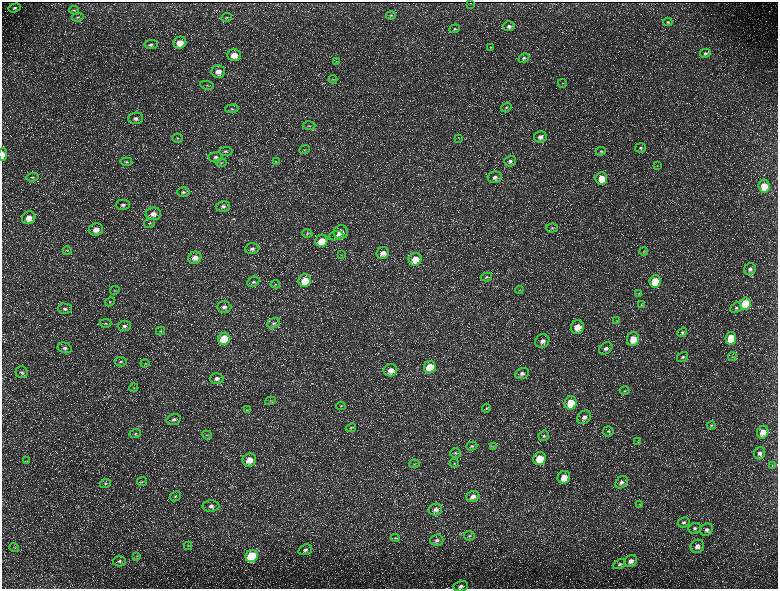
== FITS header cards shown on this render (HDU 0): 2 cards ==
NAXIS1  =                 1552 / length of data axis 1
NAXIS2  =                 1173 / length of data axis 2

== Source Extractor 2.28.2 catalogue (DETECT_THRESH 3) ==
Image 1552 x 1173 px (HDU 0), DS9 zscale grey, zoomed out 1/2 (1 PNG px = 2 x 2 image px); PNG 780 x 591 px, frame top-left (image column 1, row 1173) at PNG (2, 2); each listed source drawn as its Kron ellipse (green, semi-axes under 4 px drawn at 4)
Background 230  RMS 11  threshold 32.4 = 3 sigma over >= 5 px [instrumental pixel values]
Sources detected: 189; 39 cannot appear on this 1/2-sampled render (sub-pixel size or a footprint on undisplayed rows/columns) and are neither listed nor drawn; the other 150 listed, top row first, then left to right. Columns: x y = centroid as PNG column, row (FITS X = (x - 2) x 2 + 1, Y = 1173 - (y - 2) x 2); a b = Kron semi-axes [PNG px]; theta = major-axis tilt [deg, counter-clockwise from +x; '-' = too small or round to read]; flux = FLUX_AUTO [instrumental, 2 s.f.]
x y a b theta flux
470 3 2 1 - 800
15 8 6 4 17 5300
74 10 5 4 - 2400
391 15 5 4 - 3000
78 17 6 3 11 2700
226 18 5 3 - 2900
668 22 4 4 - 3100
509 26 6 5 - 6800
454 29 5 4 - 3200
180 43 6 6 - 25000
151 44 7 4 7 5200
490 47 4 3 - 2000
705 53 5 4 - 4600
234 55 7 6 - 24000
524 58 6 4 29 4700
336 62 4 4 - 2300
218 71 7 6 - 17000
333 79 4 4 - 2200
562 83 4 2 - 1300
207 85 7 3 -10 3300
506 107 5 4 - 3800
232 109 6 4 4 3800
136 118 7 5 5 8100
309 126 6 3 1 3100
540 137 6 5 - 11000
178 138 5 4 - 3700
459 138 3 2 - 1100
640 148 5 4 - 4300
305 150 5 3 - 3200
226 151 7 4 2 4800
601 151 5 4 - 3100
3 155 6 3 88 10000
216 157 7 5 3 7000
276 161 3 3 - 1700
510 161 6 5 - 6600
126 162 6 3 -6 3100
221 163 5 3 - 2600
657 166 4 3 - 1600
32 177 6 3 9 3300
495 177 7 6 - 10000
601 178 6 6 - 33000
764 186 6 5 - 37000
183 192 6 4 2 4900
123 205 7 5 0 5700
223 206 7 5 15 7000
153 214 7 6 - 14000
29 218 7 6 - 22000
150 223 6 3 12 2900
552 228 6 4 4 3500
96 230 7 6 - 20000
341 232 7 6 - 21000
307 233 5 4 - 2900
336 236 7 4 13 5600
322 241 6 6 - 32000
252 249 7 5 6 7500
67 251 4 2 - 1600
644 251 4 3 - 1900
383 253 6 6 - 16000
342 255 4 2 - 1000
195 258 7 6 - 15000
415 259 6 6 - 30000
750 269 6 5 - 8500
486 277 6 3 15 3000
305 280 6 6 - 42000
655 281 6 5 - 66000
253 282 6 4 27 4500
275 284 5 3 - 2300
115 290 5 3 - 2500
519 290 4 3 - 1800
638 294 4 3 - 1800
110 302 5 4 - 2700
745 304 6 5 - 88000
642 305 4 3 - 2100
224 307 7 5 -2 8700
736 308 6 5 - 4600
65 309 7 5 -2 6600
617 321 4 4 - 2400
106 323 6 4 1 3300
273 323 6 5 - 5400
124 326 7 5 3 6700
577 327 7 6 - 25000
161 331 5 4 - 2800
682 332 5 4 - 4000
731 338 6 5 - 74000
224 339 6 6 - 90000
633 339 7 6 - 33000
542 341 7 6 - 13000
65 348 7 5 -14 7000
606 348 7 5 35 8500
683 357 6 4 35 4800
732 357 4 3 - 1700
120 362 6 4 -10 4800
145 363 4 2 - 1700
430 367 6 6 - 62000
390 370 7 6 - 16000
22 372 6 6 - 6000
522 374 7 5 20 8300
217 379 7 5 1 9300
134 388 4 3 - 2500
625 391 5 4 - 2800
270 401 5 3 - 2300
571 403 7 6 - 53000
341 406 5 3 - 2900
486 408 4 3 - 2400
247 410 4 2 - 1400
584 417 7 6 - 12000
174 419 7 5 17 7900
711 425 4 3 - 2100
351 428 5 3 - 2600
608 431 5 5 - 4000
763 432 6 5 - 22000
135 434 6 3 22 3500
207 435 5 3 - 2700
544 436 6 5 - 4700
637 442 4 3 - 1800
472 446 6 4 18 4100
493 446 3 3 - 1300
455 453 5 4 - 4200
760 453 6 5 - 8700
539 459 7 6 - 52000
249 460 7 6 - 24000
27 461 4 2 - 1600
454 463 5 3 - 2600
414 464 5 2 - 1900
772 465 4 3 - 1700
564 477 7 6 - 33000
142 482 5 3 - 2600
621 482 7 5 41 7600
105 483 5 4 - 3200
175 496 6 5 - 4400
473 496 7 5 21 13000
639 504 3 2 - 1300
211 506 8 6 0 10000
435 510 7 5 14 10000
684 522 6 5 - 5300
695 528 6 5 - 5600
707 530 7 6 - 8500
469 536 5 5 - 4000
395 538 4 3 - 2300
437 540 6 5 - 6900
188 546 4 3 - 2000
697 546 7 6 - 12000
14 548 5 2 - 1800
305 550 7 5 18 7100
137 556 4 3 - 1800
252 556 6 5 - 160000
119 561 7 5 -2 5600
631 561 7 5 34 13000
619 564 7 4 24 4500
461 586 7 5 11 8000
At the frame edge (FLAGS 8, measured only in part): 2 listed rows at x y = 3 155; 461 586
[39 sub-pixel or undisplayed-footprint detections neither listed nor drawn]